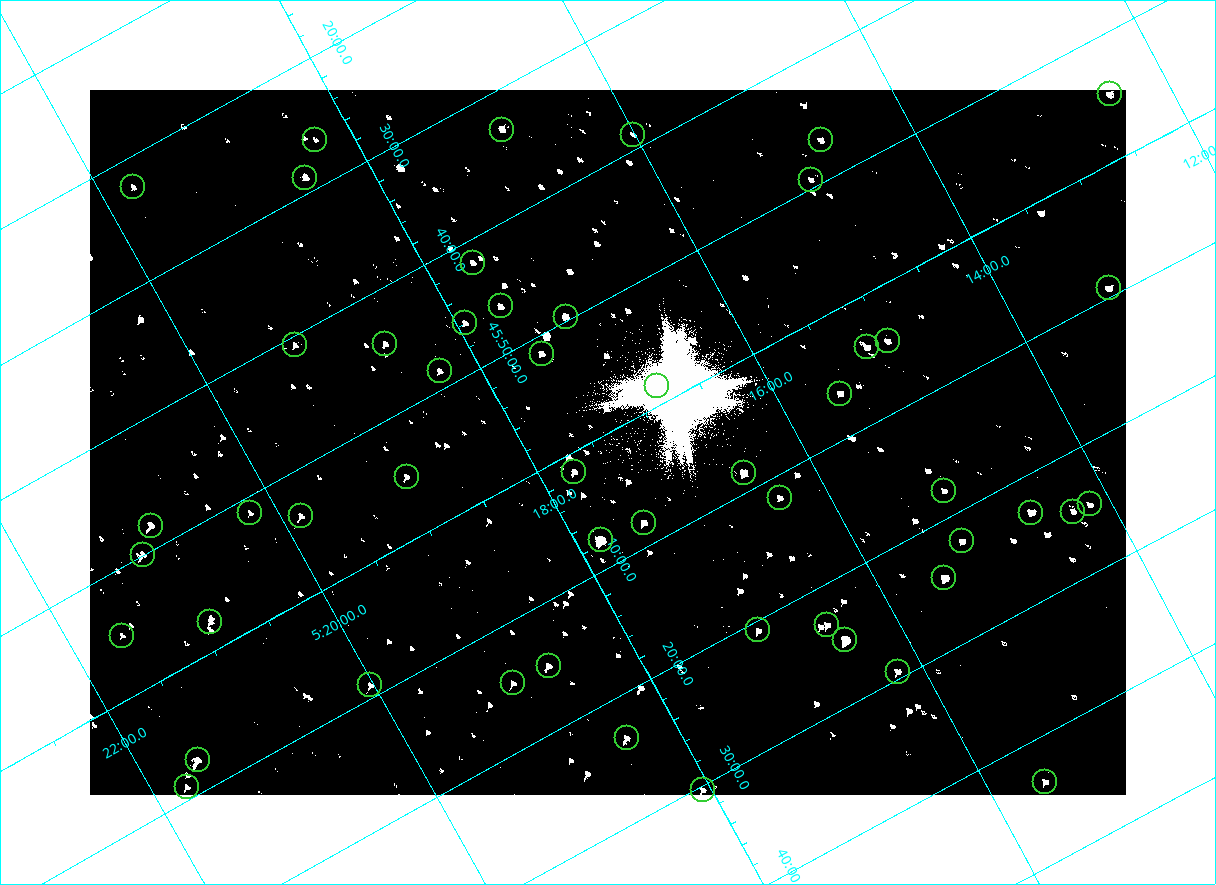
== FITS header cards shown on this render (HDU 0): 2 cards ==
NAXIS1  =                 2072
NAXIS2  =                 1410

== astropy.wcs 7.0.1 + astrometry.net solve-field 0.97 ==
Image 2072 x 1410 px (HDU 0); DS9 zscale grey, zoomed out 1/2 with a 90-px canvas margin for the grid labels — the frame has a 2x2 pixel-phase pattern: the four 2x2 pixel phases sit at different levels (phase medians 80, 80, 80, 144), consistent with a one-shot-colour (mosaic) sensor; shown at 1/2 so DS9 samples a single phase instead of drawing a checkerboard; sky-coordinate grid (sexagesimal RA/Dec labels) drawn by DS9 from the SOLVED WCS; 51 Tycho-2 reference stars matched to detected sources circled (green)
Header WCS: none
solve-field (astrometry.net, Tycho-2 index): SOLVED blind (the file carries no WCS)
Solved WCS: RA---TAN-SIP/DEC--TAN-SIP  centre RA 05:17:23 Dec +46:01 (79.35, +46.01 deg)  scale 2.54 arcsec/px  FOV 87.7' x 59.7'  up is -151 deg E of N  parity flipped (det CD > 0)
(file carries no celestial WCS; the grid is the blind solution)
Tycho-2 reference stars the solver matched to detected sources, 51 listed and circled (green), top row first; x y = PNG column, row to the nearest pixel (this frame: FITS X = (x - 90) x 2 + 1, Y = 1410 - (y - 90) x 2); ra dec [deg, ICRS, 3 dp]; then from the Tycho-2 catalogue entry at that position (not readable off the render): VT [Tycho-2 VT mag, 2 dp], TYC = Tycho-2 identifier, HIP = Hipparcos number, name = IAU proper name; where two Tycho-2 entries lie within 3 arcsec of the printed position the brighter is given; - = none
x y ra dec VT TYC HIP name
1110 94 78.114 +45.913 9.89 3345-1356-1 - -
502 130 79.231 +45.552 9.98 3358-927-1 - -
633 134 79.004 +45.647 11.41 3358-2181-1 - -
315 140 79.570 +45.438 11.18 3358-2771-1 - -
820 140 78.675 +45.779 11.07 3345-1858-1 - -
305 178 79.625 +45.478 9.93 3358-231-1 - -
810 180 78.730 +45.821 11.17 3345-560-1 - -
133 187 79.937 +45.373 10.74 3358-949-1 - -
472 262 79.411 +45.697 10.62 3358-1083-1 - -
1108 288 78.300 +46.154 9.71 3345-874-1 - -
500 306 79.404 +45.771 10.28 3358-1309-1 - -
566 316 79.298 +45.827 8.77 3358-3023-1 - -
465 323 79.483 +45.767 10.14 3358-481-1 - -
888 341 78.747 +46.074 10.28 3345-730-1 - -
385 344 79.645 +45.739 10.39 3358-323-1 - -
294 345 79.806 +45.679 11.23 3358-1039-1 - -
866 347 78.791 +46.067 9.53 3358-1478-1 - -
542 354 79.377 +45.856 9.99 3358-2785-1 - -
440 371 79.575 +45.809 10.46 3358-3067-1 - -
657 386 79.203 +45.975 10.21 3358-3142-1 - -
840 394 78.883 +46.107 10.16 3358-1042-1 - -
574 472 79.434 +46.025 9.87 3358-2812-1 - -
744 473 79.133 +46.141 8.10 3358-3148-1 - -
406 476 79.737 +45.917 10.42 3358-2222-1 - -
944 490 78.790 +46.297 10.91 3358-2798-1 - -
780 498 79.092 +46.196 10.35 3358-1074-1 - -
1090 504 78.541 +46.411 10.86 3345-1321-1 - -
1031 512 78.654 +46.383 8.84 3345-1869-1 - -
1073 512 78.578 +46.409 10.96 3345-1097-1 - -
250 513 80.050 +45.855 11.27 3358-2824-1 - -
300 516 79.963 +45.894 10.08 3358-2584-1 - -
644 522 79.360 +46.135 9.37 3358-2973-1 - -
150 526 80.238 +45.802 9.43 3358-655-1 - -
601 540 79.453 +46.128 7.41 3358-2414-1 - -
962 541 78.806 +46.372 10.28 3358-1208-1 - -
142 554 80.281 +45.832 9.52 3358-2963-1 - -
944 578 78.874 +46.406 8.07 3358-1254-1 - -
210 622 80.228 +45.962 10.38 3358-2502-1 - -
827 625 79.131 +46.386 9.87 3358-62-1 - -
758 630 79.260 +46.346 10.40 3358-902-1 - -
122 636 80.398 +45.917 10.91 3358-2348-1 - -
845 640 79.113 +46.416 6.95 3358-1284-1 - -
548 666 79.670 +46.248 10.61 3358-2504-1 - -
898 672 79.049 +46.490 10.10 3358-1590-1 - -
513 683 79.751 +46.245 10.97 3358-2202-1 - -
370 685 80.007 +46.150 10.36 3358-1438-1 - -
626 738 79.602 +46.390 9.90 3358-202-1 - -
198 760 80.388 +46.123 8.89 3358-1920-1 - -
1045 782 78.889 +46.726 10.59 3358-58-1 - -
186 787 80.435 +46.149 10.14 3358-1944-1 - -
702 790 79.516 +46.506 10.34 3358-900-1 - -